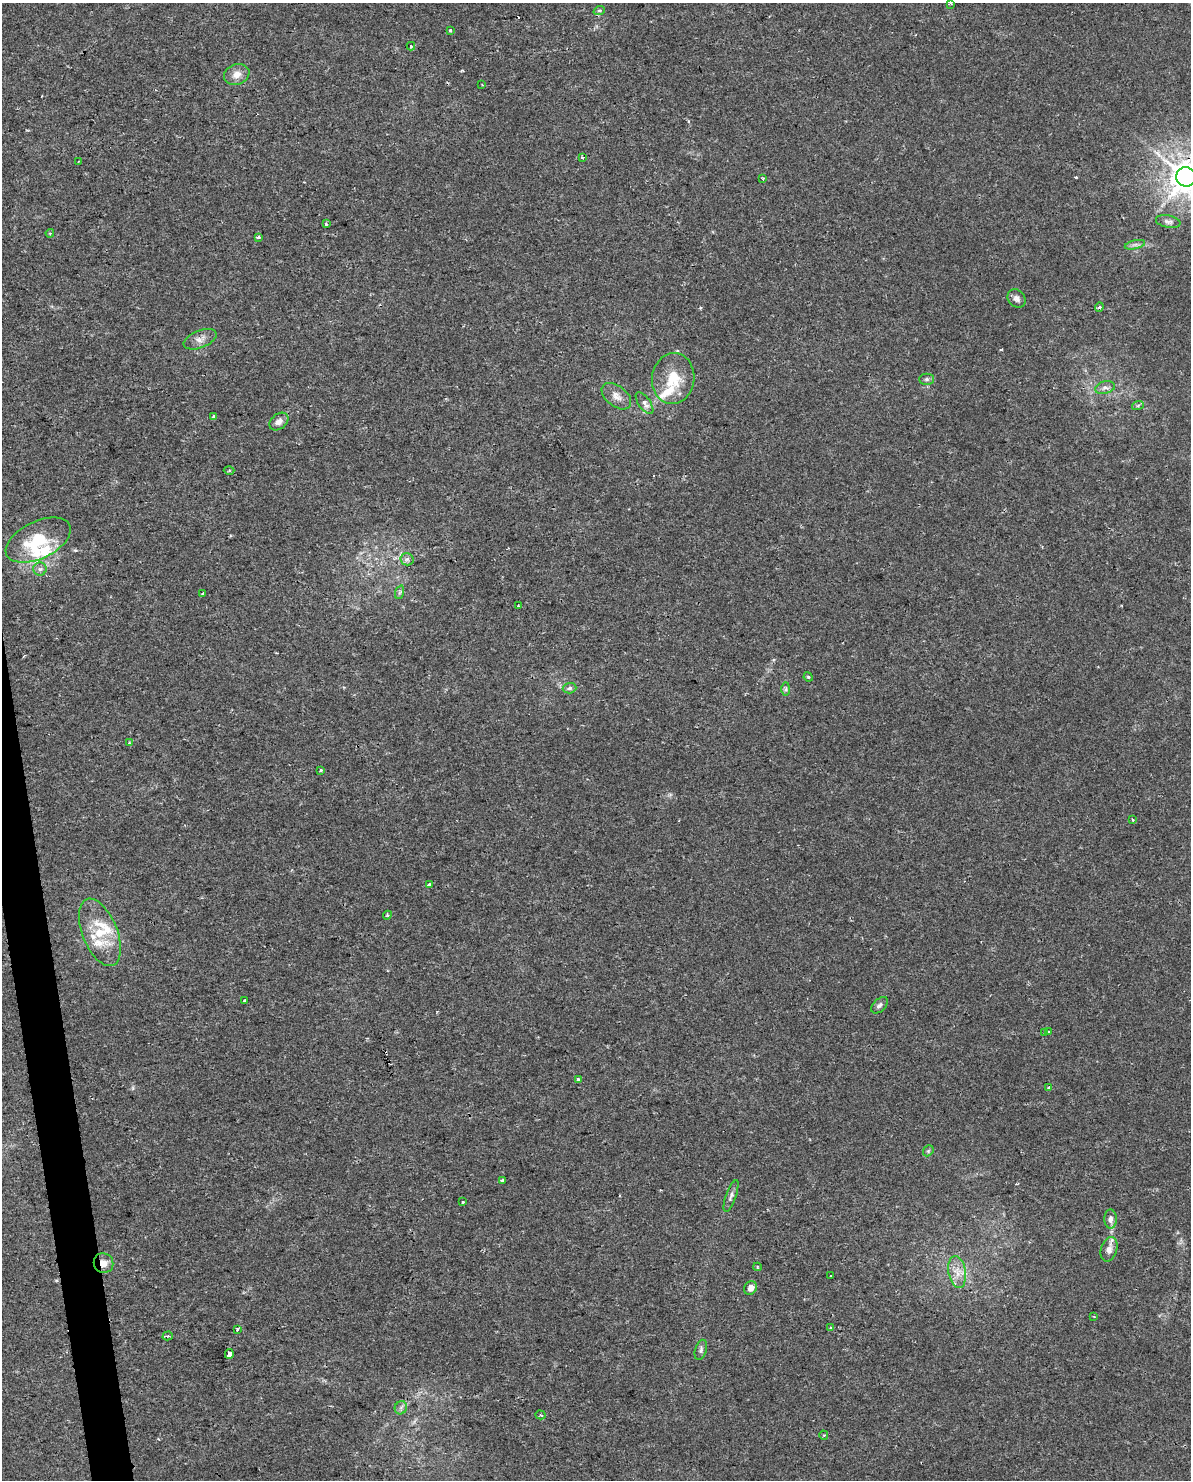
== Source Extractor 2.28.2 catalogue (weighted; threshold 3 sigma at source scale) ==
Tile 7 of 4 x 3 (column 3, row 2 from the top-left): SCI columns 2378-3566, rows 1542-3019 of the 4754 x 4517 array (HDU 1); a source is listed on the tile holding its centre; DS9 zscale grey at full resolution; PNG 1193 x 1482 px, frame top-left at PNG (2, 3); each listed source drawn as its Kron ellipse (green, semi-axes under 4 px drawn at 4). Shown black and unused: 2% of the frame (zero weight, under 2 of 3 exposures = <1% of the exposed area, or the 3 px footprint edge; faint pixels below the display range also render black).
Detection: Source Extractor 2.28.2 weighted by HDU 2 'WHT'; one run over the whole footprint, this tile lists its part. Background 0.00454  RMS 0.0028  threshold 0.0125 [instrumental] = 3 sigma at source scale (4.5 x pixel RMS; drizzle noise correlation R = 1.50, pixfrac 1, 0.0396/0.0396 arcsec/px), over >= 5 px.
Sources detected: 77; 3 cosmic-ray / hot-pixel residue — neither listed nor drawn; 6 inside a brighter listed object's ellipse — not listed separately; the other 68 listed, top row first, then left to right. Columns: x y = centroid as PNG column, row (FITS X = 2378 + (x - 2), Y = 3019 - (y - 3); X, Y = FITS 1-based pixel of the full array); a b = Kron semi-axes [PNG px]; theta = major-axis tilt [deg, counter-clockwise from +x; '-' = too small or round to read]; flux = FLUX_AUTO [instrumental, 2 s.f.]
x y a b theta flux
950 3 3 2 - 0.34
599 11 6 4 19 0.39
450 30 3 3 - 1.4
411 46 4 4 - 0.42
237 75 13 10 21 2.4
482 85 3 2 - 0.21
582 157 3 2 - 0.51
79 161 2 2 - 0.22
1186 177 10 9 - 570
763 179 3 3 - 0.27
1168 222 12 6 -11 1
326 224 3 3 - 0.72
50 233 4 3 - 0.3
258 237 3 3 - 0.8
1135 245 10 4 13 0.82
1017 298 10 8 -50 1.2
1099 307 5 4 - 0.69
200 339 17 8 22 2.1
673 378 25 21 82 8.2
927 379 7 5 1 0.6
1105 388 10 6 14 1.1
616 396 17 10 -38 2.2
644 403 13 6 -55 1.5
1138 405 6 4 21 0.44
214 417 3 3 - 4.3
279 421 10 7 39 1.4
229 471 5 3 - 0.32
38 540 35 18 26 13
407 559 6 6 - 0.8
40 569 6 6 - 0.77
400 592 7 4 71 0.51
203 594 3 3 - 0.26
518 606 2 2 - 0.25
808 677 5 4 - 0.31
569 688 7 5 3 0.63
786 689 7 4 89 0.57
129 743 3 3 - 0.71
321 770 3 2 - 0.53
1133 820 3 3 - 0.35
429 885 3 3 - 1.2
387 915 4 4 - 0.45
100 932 36 17 -68 10
244 1000 3 2 - 0.25
880 1005 10 6 43 0.86
1045 1032 3 2 - 0.46
1049 1032 3 2 - 0.5
578 1079 4 3 - 0.43
1049 1088 4 3 - 0.47
928 1151 6 4 47 0.4
503 1180 3 3 - 0.85
731 1196 17 5 70 1.1
463 1202 3 3 - 0.4
1110 1219 9 6 -89 1.2
1109 1249 12 8 72 1.9
103 1263 10 9 - 2.3
757 1267 4 2 - 0.26
957 1272 16 8 -80 3
830 1276 3 2 - 0.25
751 1288 7 6 - 1.6
1094 1316 3 2 - 0.21
831 1328 4 4 - 0.46
237 1330 3 3 - 0.62
168 1336 5 4 - 0.57
701 1350 10 6 74 0.79
229 1354 5 3 - 13
401 1408 7 6 - 0.73
540 1415 5 4 - 0.44
824 1435 4 4 - 0.38
Overlapping masked pixels (flux is a lower limit): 3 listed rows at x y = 1186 177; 103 1263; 229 1354
Isophote crosses this tile's border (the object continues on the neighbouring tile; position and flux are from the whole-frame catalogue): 2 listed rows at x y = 950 3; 1186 177